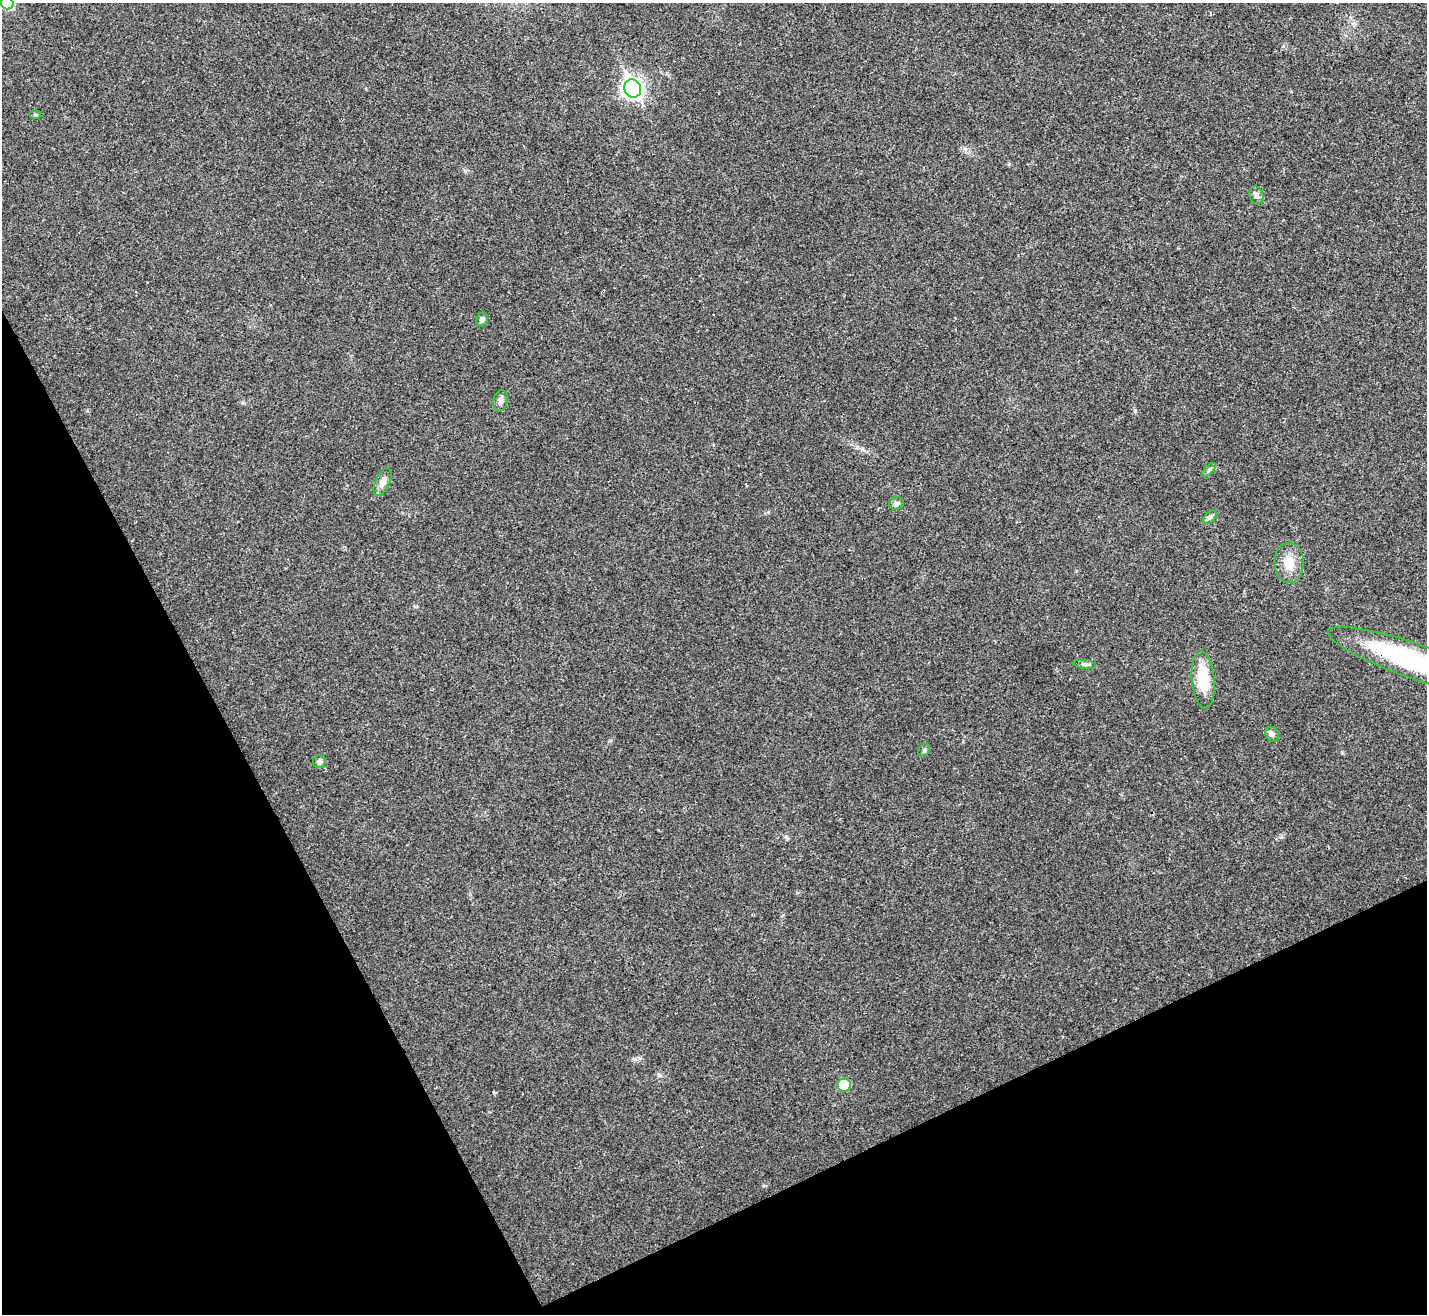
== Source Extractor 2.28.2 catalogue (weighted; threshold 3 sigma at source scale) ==
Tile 14 of 4 x 4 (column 2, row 4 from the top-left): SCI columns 1427-2851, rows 157-1468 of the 5705 x 5696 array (HDU 1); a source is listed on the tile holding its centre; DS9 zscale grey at full resolution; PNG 1429 x 1316 px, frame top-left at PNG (2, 3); each listed source drawn as its Kron ellipse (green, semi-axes under 4 px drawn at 4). Shown black and unused: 25% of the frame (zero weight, under 3 of 4 exposures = <1% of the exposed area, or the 3 px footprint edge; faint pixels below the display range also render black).
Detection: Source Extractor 2.28.2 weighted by HDU 2 'WHT'; one run over the whole footprint, this tile lists its part. Background 0.0219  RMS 0.0042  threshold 0.0191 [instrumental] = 3 sigma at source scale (4.5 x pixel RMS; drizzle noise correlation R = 1.50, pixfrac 1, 0.05/0.05 arcsec/px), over >= 5 px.
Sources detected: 18; all 18 listed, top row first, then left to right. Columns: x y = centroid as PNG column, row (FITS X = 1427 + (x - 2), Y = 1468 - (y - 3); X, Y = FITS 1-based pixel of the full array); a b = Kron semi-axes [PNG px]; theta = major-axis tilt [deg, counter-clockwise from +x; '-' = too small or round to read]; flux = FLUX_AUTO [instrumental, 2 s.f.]
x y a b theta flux
7 3 7 6 - 28
633 88 9 8 - 190
35 115 5 4 - 0.47
1256 195 9 7 -74 1.5
482 319 7 5 64 1.3
501 401 11 7 77 1.6
1209 470 8 3 45 0.76
383 482 15 7 65 3
896 503 7 6 - 1.2
1210 517 8 5 45 1
1289 563 20 14 -88 6.8
1413 661 90 17 -19 68
1085 664 11 4 -8 0.97
1203 680 29 11 -85 14
1272 734 7 6 - 1.1
924 750 6 5 - 0.7
319 762 6 6 - 1
844 1085 7 7 - 8.6
Overlapping masked pixels (flux is a lower limit): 1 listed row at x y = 1413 661
Isophote crosses this tile's border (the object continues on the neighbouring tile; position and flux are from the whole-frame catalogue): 2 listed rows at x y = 7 3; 1413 661
Unlisted compact peaks at least as high as the median listed source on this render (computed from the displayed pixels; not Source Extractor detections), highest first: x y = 1135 410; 1009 164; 634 1059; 786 837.